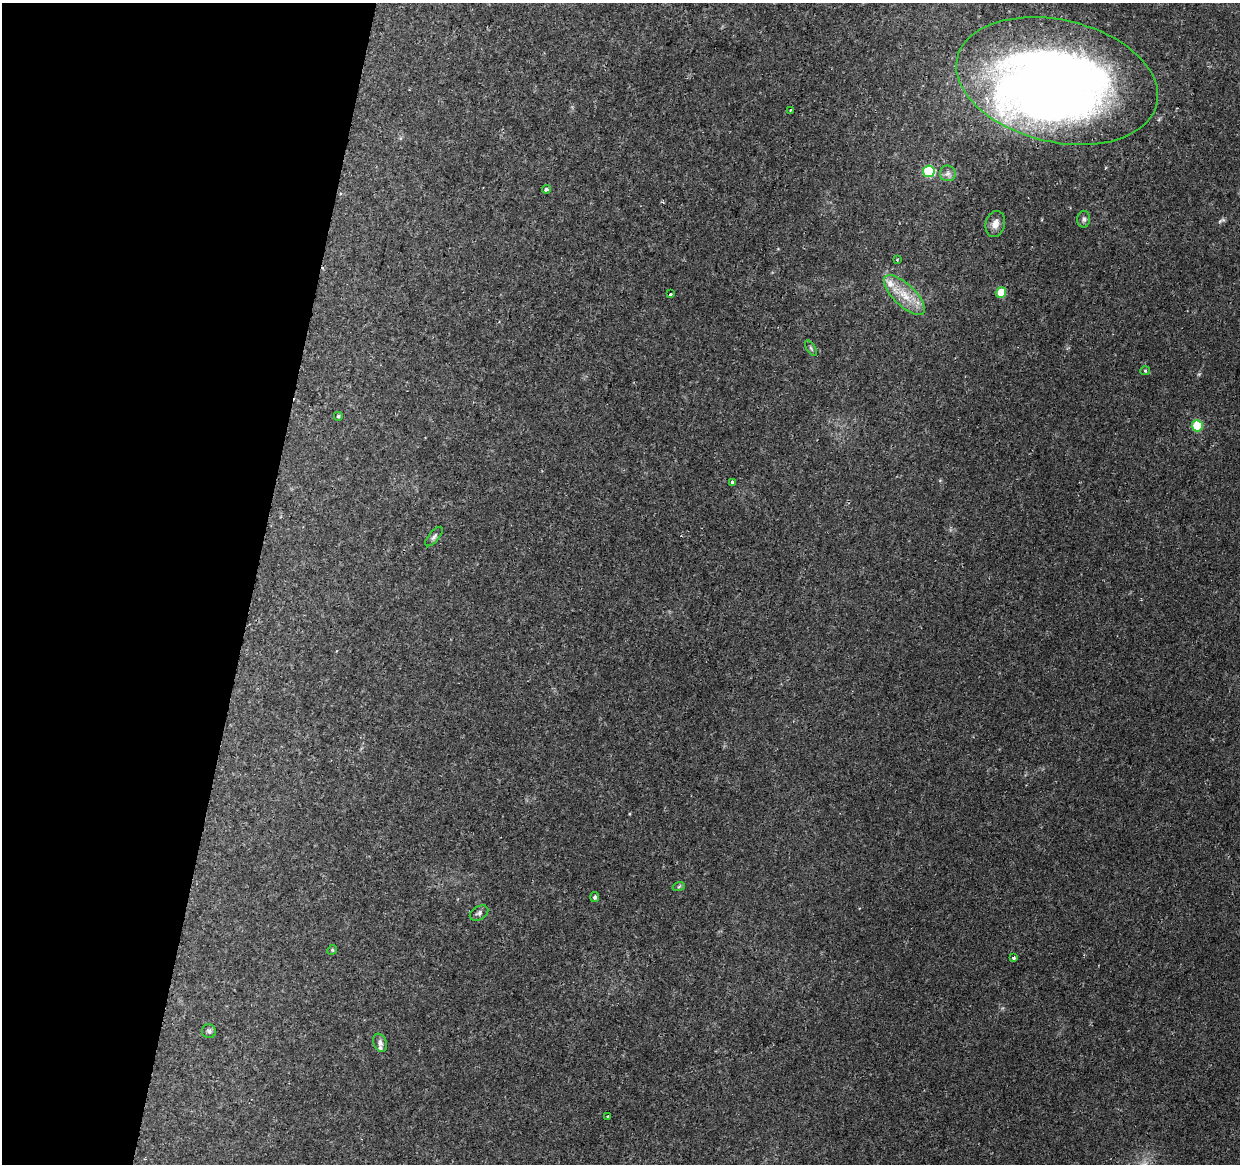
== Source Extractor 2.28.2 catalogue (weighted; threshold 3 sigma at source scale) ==
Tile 9 of 4 x 4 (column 1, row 3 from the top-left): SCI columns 19-1256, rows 1493-2654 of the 4979 x 5250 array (HDU 1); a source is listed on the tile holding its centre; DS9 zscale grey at full resolution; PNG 1242 x 1166 px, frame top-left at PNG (2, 3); each listed source drawn as its Kron ellipse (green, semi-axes under 4 px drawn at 4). Shown black and unused: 20% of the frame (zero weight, under 2 of 3 exposures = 3% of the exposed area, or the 3 px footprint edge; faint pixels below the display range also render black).
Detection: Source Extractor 2.28.2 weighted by HDU 2 'WHT'; one run over the whole footprint, this tile lists its part. Background 0.0364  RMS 0.0037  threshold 0.0166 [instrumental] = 3 sigma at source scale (4.5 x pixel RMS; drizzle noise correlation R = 1.50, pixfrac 1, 0.0396/0.0396 arcsec/px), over >= 5 px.
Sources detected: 30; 1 inside a brighter object's white glare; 2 cosmic-ray / hot-pixel residue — neither listed nor drawn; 2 inside a brighter listed object's ellipse — not listed separately; the other 25 listed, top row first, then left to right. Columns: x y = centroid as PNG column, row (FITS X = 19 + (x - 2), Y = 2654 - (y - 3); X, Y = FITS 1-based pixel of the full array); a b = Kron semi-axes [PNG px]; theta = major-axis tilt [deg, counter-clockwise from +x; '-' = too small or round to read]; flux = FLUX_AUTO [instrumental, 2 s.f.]
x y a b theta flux
1057 81 102 61 -13 360
790 110 4 2 - 0.36
929 171 6 6 - 27
948 173 8 8 - 1.5
546 189 4 3 - 1.6
1084 219 8 6 81 0.89
995 224 13 9 77 2.6
897 260 3 2 - 0.37
1001 293 5 5 - 10
670 294 3 3 - 1.9
904 295 26 10 -44 7.9
811 348 9 3 -57 0.6
1145 371 5 4 - 0.43
338 416 4 4 - 0.52
1197 426 5 5 - 20
733 483 4 3 - 1.6
434 537 12 5 50 1
679 886 6 4 21 0.52
595 897 5 4 - 0.77
479 913 10 6 30 1.1
332 950 5 4 - 0.42
1014 958 3 3 - 1
209 1031 7 7 - 0.9
380 1043 9 6 -70 1.4
608 1116 3 3 - 1.4
Overlapping masked pixels (flux is a lower limit): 1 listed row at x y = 1057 81